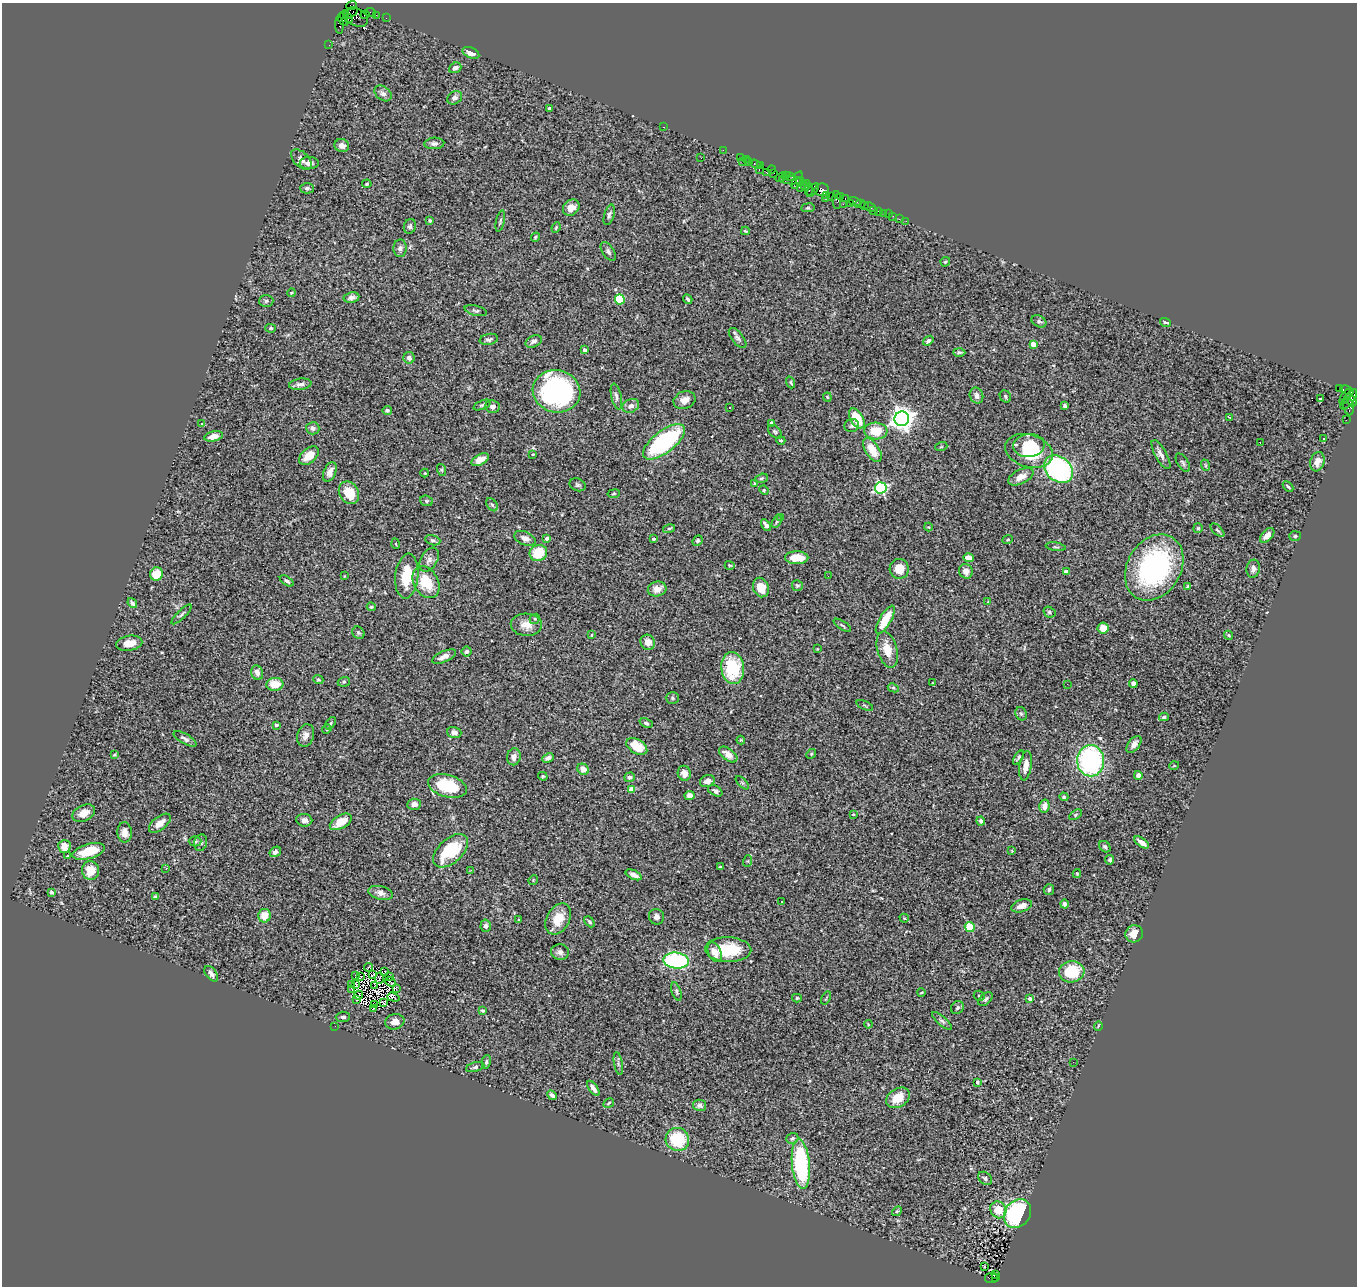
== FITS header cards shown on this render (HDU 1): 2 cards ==
NAXIS1  =                 1355
NAXIS2  =                 1284

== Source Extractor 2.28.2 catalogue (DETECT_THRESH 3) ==
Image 1355 x 1284 px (HDU 1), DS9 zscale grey, 1 PNG px = 1 image px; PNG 1359 x 1288 px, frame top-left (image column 1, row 1284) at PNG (2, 3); each listed source drawn as its Kron ellipse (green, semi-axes under 4 px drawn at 4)
Background 2.46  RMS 0.073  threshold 0.219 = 3 sigma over >= 5 px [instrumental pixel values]
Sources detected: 370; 6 with non-positive FLUX_AUTO (blend fragments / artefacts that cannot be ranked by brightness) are neither listed nor drawn; the other 364 listed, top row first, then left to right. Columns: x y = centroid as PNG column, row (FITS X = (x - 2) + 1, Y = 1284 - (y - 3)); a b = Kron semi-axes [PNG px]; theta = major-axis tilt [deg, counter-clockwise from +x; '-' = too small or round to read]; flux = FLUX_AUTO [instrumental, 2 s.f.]
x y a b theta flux
351 6 5 3 - 110
371 12 5 3 - 190
350 13 8 3 31 470
344 15 5 3 - 140
365 15 4 2 - 160
376 15 2 2 - 43
356 17 13 8 -27 1200
349 18 5 3 - 530
386 18 2 2 - 59
343 20 7 3 -59 480
339 25 8 4 -87 520
329 45 2 2 - 47
471 53 9 5 -22 36
455 68 6 5 - 19
383 93 9 6 -38 18
455 98 8 6 33 17
549 108 3 3 - 7.9
664 127 3 2 - 88
434 143 10 6 4 17
342 145 7 6 - 23
723 150 2 2 - 59
740 157 2 2 - 62
701 158 3 2 - 5.2
301 159 12 7 -44 24
746 159 2 2 - 140
743 162 2 2 - 260
749 162 3 2 - 120
309 163 9 6 1 24
756 164 6 3 -19 310
760 165 3 3 - 200
771 169 4 3 - 220
759 170 3 2 - 140
766 172 3 2 - 220
774 173 3 2 - 70
785 176 4 2 - 170
789 176 6 3 -18 360
781 177 6 3 23 220
790 180 11 3 -5 570
797 180 9 4 68 550
800 182 5 3 - 390
807 183 4 2 - 400
367 184 5 3 - 4.4
804 186 3 2 - 150
307 188 7 5 -1 11
801 188 2 2 - 110
809 189 6 3 83 1100
813 190 8 3 52 510
821 190 7 6 - 1200
827 195 2 2 - 73
831 196 2 2 - 160
840 196 3 2 - 200
825 198 2 2 - 48
845 199 3 2 - 170
837 200 9 3 -86 580
855 201 6 3 -18 610
850 203 4 3 - 140
843 204 2 2 - 92
860 204 5 3 - 240
864 206 3 3 - 190
870 207 6 3 -26 160
571 208 9 7 41 44
808 208 7 3 8 5.3
873 211 2 2 - 38
879 211 3 3 - 310
883 213 3 2 - 37
888 214 2 2 - 35
609 215 10 5 74 12
893 216 2 2 - 27
899 219 2 2 - 34
430 220 3 3 - 6.7
500 221 11 4 77 8.9
906 221 2 2 - 18
410 226 7 6 - 13
556 228 5 3 - 6.1
745 231 4 3 - 4.5
535 237 5 3 - 6.5
400 248 9 6 86 17
608 251 11 5 -56 15
945 262 5 4 - 6.8
291 293 4 3 - 4.2
351 297 8 5 9 18
620 299 5 4 - 290
688 299 5 3 - 8.4
266 301 7 6 - 11
476 311 11 5 -13 12
1039 321 8 5 -29 12
1166 322 5 3 - 6.1
271 328 5 4 - 6.1
738 338 12 5 -51 16
489 339 9 5 11 14
534 341 8 5 25 16
928 341 6 4 38 11
1033 344 4 4 - 64
585 350 3 3 - 21
959 352 6 3 -1 8.8
409 358 6 5 - 18
791 382 6 3 -70 6
300 384 11 5 8 18
1339 388 4 3 - 1700
1347 390 7 3 -21 150
557 391 24 21 -12 1100
976 396 8 6 -68 27
1005 396 6 5 - 8.6
616 397 13 5 -77 18
827 397 4 4 - 5.2
1345 397 9 2 59 520
1320 399 3 2 - 4.8
1349 399 12 5 54 1100
685 400 11 8 21 33
1352 402 5 4 - 520
482 405 9 4 21 9.3
631 406 9 6 27 26
1065 406 4 4 - 12
1349 406 9 5 -79 550
492 407 7 6 - 19
729 407 3 3 - 15
387 410 5 4 - 9.8
1229 417 3 2 - 6.3
857 418 11 6 -58 120
902 419 7 7 - 4000
1346 420 2 2 - 37
771 423 4 3 - 14
202 424 4 3 - 4.6
852 426 7 6 - 12
313 428 7 6 - 22
876 431 11 8 -3 120
775 432 8 5 -44 9.7
214 436 9 5 12 32
1323 439 2 2 - 5
781 440 4 4 - 6.9
664 442 25 11 38 630
1260 442 3 2 - 4.1
1029 445 16 11 6 130
941 447 6 4 19 5.4
872 450 13 7 -57 81
1029 451 24 16 -17 250
533 454 3 3 - 4
1161 455 16 5 -61 29
309 456 11 7 41 80
480 460 9 5 29 41
1317 462 10 7 73 36
1183 463 10 5 -59 11
1205 465 6 3 -72 5.3
1058 469 16 12 -40 970
442 470 6 4 -72 6
330 472 10 6 67 34
425 473 4 4 - 4.4
1021 477 14 7 26 46
761 478 6 4 19 7.2
754 483 4 3 - 6.2
578 485 8 6 -21 10
1288 487 6 3 -46 6.2
881 488 6 5 - 740
764 490 5 4 - 5.6
349 493 12 9 -57 100
614 494 6 3 9 5.3
426 501 6 5 - 7.8
492 505 7 4 -53 8.4
780 517 3 2 - 5.6
777 521 7 4 59 8.1
766 525 6 4 -56 32
928 527 4 4 - 4.2
1198 528 5 5 - 6.2
669 529 6 4 15 7.2
1217 530 8 4 -42 8.8
1267 535 9 5 48 31
1295 536 6 5 - 8.1
525 538 11 6 -22 24
547 538 4 3 - 19
653 539 3 3 - 13
1008 539 5 3 - 4.3
433 540 8 4 -17 11
697 541 5 4 - 8.5
396 544 5 3 - 4.5
1056 547 10 3 -9 5.7
538 553 9 8 - 120
797 558 11 6 0 100
969 558 5 4 - 47
429 560 13 8 58 22
730 565 5 3 - 5.1
1154 567 35 26 59 810
899 569 10 9 - 71
1253 569 9 6 79 19
966 571 7 6 - 35
1066 572 4 4 - 30
156 574 6 6 - 88
345 576 3 2 - 3.4
407 576 22 11 84 150
828 576 2 2 - 10
287 581 8 4 -34 12
426 582 17 12 -60 130
797 586 5 5 - 9.1
1188 587 3 3 - 7.9
761 588 10 7 -70 66
657 589 9 7 14 43
988 602 4 4 - 4.4
132 603 5 4 - 11
371 607 4 4 - 5.2
1049 612 6 5 - 9.1
182 614 13 4 45 12
535 619 5 5 - 7.3
885 620 16 5 60 110
526 625 16 11 -3 51
842 625 10 3 -34 8
1103 628 5 5 - 59
358 633 7 5 -45 9.4
591 635 4 3 - 3.6
1229 635 5 4 - 5.8
648 642 8 7 - 32
129 643 13 7 10 59
817 649 3 2 - 3.2
887 649 18 10 -74 75
467 651 5 5 - 12
444 657 13 5 24 29
733 668 16 11 -83 250
257 673 7 5 -71 29
318 680 5 4 - 6.2
344 682 6 4 20 7.7
932 683 3 2 - 2.8
1133 683 4 4 - 13
275 684 8 6 6 81
1067 684 2 2 - 9.6
893 688 5 4 - 7.3
672 698 6 5 - 8.5
865 705 9 3 -21 5
1021 714 7 5 -67 10
1164 717 5 4 - 8.4
331 723 7 4 51 7.5
646 723 7 4 -23 11
276 725 4 3 - 11
327 729 5 4 - 6.2
454 733 7 5 -16 20
306 735 11 8 74 32
185 739 13 5 -30 18
741 740 4 4 - 5.3
1134 744 10 5 52 23
637 746 11 7 -31 100
811 754 5 4 - 5.8
115 755 4 3 - 5.4
728 755 10 6 -36 46
514 757 8 6 79 25
548 758 6 4 26 13
1019 758 8 4 57 8.9
1091 761 15 13 -88 820
1026 766 14 6 81 47
1174 766 5 3 - 3.6
583 769 6 5 - 46
684 773 7 6 - 34
1138 775 4 4 - 22
543 776 5 4 - 5.1
629 777 5 4 - 13
707 781 7 6 - 30
742 783 8 3 -45 6.7
447 786 20 11 -15 240
632 789 4 4 - 84
715 791 8 5 -28 17
690 795 5 4 - 32
1064 797 4 4 - 7.2
414 804 7 5 4 21
1044 806 6 5 - 30
84 813 12 8 26 42
853 814 4 2 - 3.3
1075 815 7 4 33 6.9
304 820 8 6 -6 21
981 821 4 4 - 14
341 822 12 6 29 70
160 823 13 6 38 37
125 832 10 7 -87 29
195 841 6 5 - 8.1
1142 842 8 4 -34 29
201 843 8 6 73 13
64 846 6 6 - 46
1105 847 6 5 - 10
89 851 16 7 16 110
451 851 21 12 43 250
1012 851 3 2 - 3.3
275 852 6 5 - 15
68 855 3 2 - 37
1110 860 4 4 - 7.7
748 861 6 4 71 5.4
720 867 3 3 - 6.2
166 869 3 3 - 9.6
90 870 9 8 - 75
471 870 3 2 - 12
1077 873 4 4 - 4.8
634 875 9 4 -26 26
533 880 5 4 - 4.9
1049 890 5 5 - 9.8
52 892 4 3 - 12
381 893 12 6 -13 24
156 896 4 3 - 7.3
782 901 3 2 - 6.6
1064 904 4 3 - 9.4
1022 906 11 6 17 31
264 916 7 6 - 63
656 917 8 7 - 19
904 918 4 4 - 5.8
558 919 17 11 60 95
519 920 3 3 - 7.1
589 922 6 4 -46 7.8
486 926 6 5 - 15
970 927 5 5 - 180
1134 934 9 8 - 52
728 950 23 12 -2 210
560 952 9 7 -6 19
715 952 10 6 -66 54
676 960 13 8 -5 610
369 967 4 2 - 9.9
384 972 2 2 - 4.7
1072 972 13 10 9 220
211 974 9 5 -53 18
373 975 3 2 - 1.1
355 976 3 2 - 0.48
390 976 4 2 - 5.6
360 977 3 2 - 5.4
380 978 5 2 - 5.1
390 982 6 2 -41 2.7
351 985 4 2 - 3.6
356 985 3 2 - 3.6
375 985 3 2 - 1.9
351 989 4 2 - 6
396 989 3 2 - 3.5
676 991 9 4 -71 9.3
921 993 4 2 - 3.9
358 995 4 2 - 1.5
979 996 6 5 - 10
393 997 6 4 -17 17
797 998 5 4 - 7
826 998 7 3 59 4.9
985 999 8 5 43 12
1030 999 4 4 - 26
356 1000 3 2 - 3
384 1002 3 2 - 3.6
374 1005 3 2 - 4.5
374 1008 3 2 - 8
957 1008 7 6 - 10
483 1011 4 3 - 7.1
343 1017 7 5 3 14
942 1021 12 4 -41 13
395 1022 10 7 16 34
868 1024 4 3 - 3.9
335 1026 2 2 - 93
1098 1026 5 3 - 3.7
486 1062 7 4 77 7.8
1073 1062 2 2 - 10
618 1063 11 3 -81 11
475 1067 9 4 16 11
977 1082 4 3 - 12
593 1088 8 4 -54 26
552 1095 5 4 - 16
898 1098 13 9 32 85
609 1103 6 3 31 6.2
700 1105 6 5 - 16
792 1138 6 5 - 9.6
677 1139 12 11 - 210
801 1164 25 9 -84 560
985 1178 8 5 -39 12
998 1210 9 7 -53 66
897 1211 5 4 - 6.7
1017 1214 15 12 51 500
984 1266 3 2 - 13
996 1274 3 2 - 260
991 1278 6 5 - 730
995 1278 3 3 - 210
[6 non-positive-flux detections neither listed nor drawn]